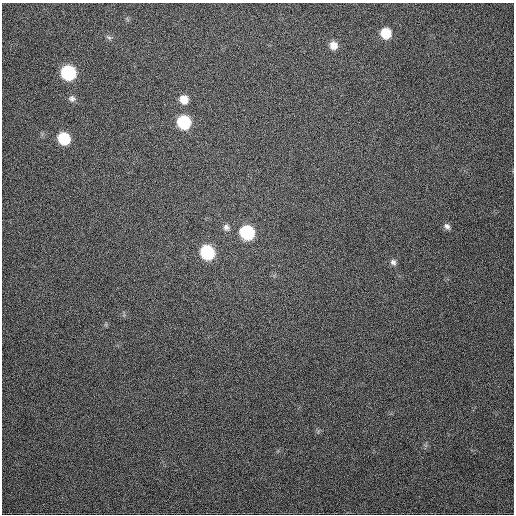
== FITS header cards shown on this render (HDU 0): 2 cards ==
NAXIS1  =                  512
NAXIS2  =                  512

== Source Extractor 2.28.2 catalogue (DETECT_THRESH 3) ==
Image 512 x 512 px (HDU 0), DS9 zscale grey, 1 PNG px = 1 image px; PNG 516 x 516 px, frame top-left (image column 1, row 512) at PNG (2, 3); no overlay
Background 611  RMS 17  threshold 51.3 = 3 sigma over >= 5 px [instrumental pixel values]
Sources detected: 13; all 13 listed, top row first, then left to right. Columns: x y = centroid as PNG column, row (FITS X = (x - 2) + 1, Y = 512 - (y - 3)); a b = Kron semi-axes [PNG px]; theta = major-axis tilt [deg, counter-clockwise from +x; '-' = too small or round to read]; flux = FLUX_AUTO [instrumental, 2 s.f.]
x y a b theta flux
386 33 9 9 - 28000
109 37 8 4 -9 2200
333 45 9 8 - 9900
68 73 10 9 - 110000
72 99 10 8 -6 4400
184 100 9 8 - 13000
184 122 9 9 - 74000
64 139 9 9 - 47000
447 226 9 6 -43 4000
226 227 9 8 - 4800
247 232 10 9 - 91000
207 252 10 9 - 88000
393 262 8 7 - 3900